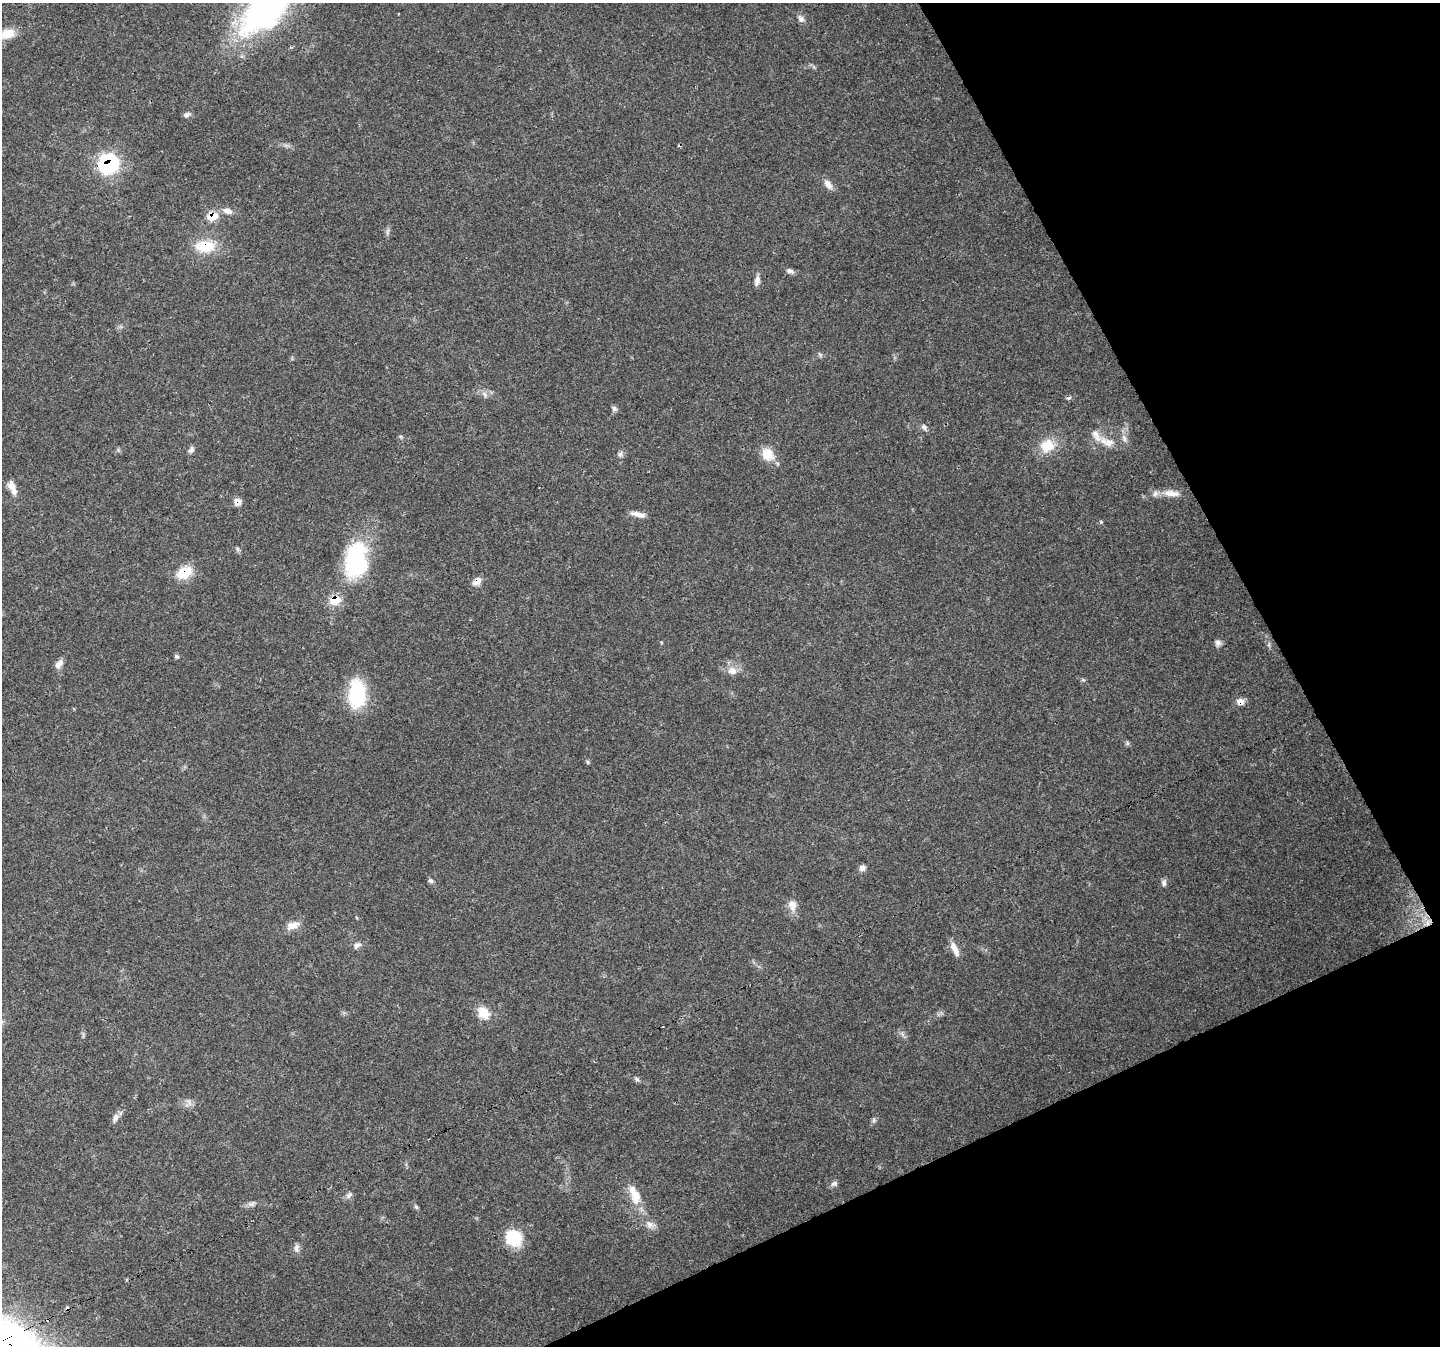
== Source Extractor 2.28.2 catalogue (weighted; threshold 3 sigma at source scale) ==
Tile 12 of 4 x 4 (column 4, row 3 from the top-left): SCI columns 4318-5755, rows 1503-2846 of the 5755 x 5635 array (HDU 1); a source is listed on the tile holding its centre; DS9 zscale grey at full resolution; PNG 1442 x 1348 px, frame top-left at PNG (2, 3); no overlay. Shown black and unused: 22% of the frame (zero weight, under 3 of 4 exposures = <1% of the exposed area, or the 3 px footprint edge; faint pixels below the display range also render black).
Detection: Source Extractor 2.28.2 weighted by HDU 2 'WHT'; one run over the whole footprint, this tile lists its part. Background 0.05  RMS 0.0047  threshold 0.0213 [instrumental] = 3 sigma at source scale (4.5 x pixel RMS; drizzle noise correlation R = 1.50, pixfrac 1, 0.0396/0.0396 arcsec/px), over >= 5 px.
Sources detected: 68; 1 cosmic-ray / hot-pixel residue — not listed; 3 inside a brighter listed object's ellipse — not listed separately; the other 64 listed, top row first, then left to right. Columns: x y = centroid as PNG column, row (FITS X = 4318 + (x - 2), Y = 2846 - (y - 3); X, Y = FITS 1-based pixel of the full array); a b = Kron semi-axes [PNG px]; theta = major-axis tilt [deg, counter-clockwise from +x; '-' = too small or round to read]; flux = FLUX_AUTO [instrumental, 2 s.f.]
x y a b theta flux
265 10 69 35 45 110
801 19 11 8 -56 2
7 34 22 12 17 7.6
187 115 10 6 22 1.4
108 164 10 9 - 110
828 184 14 8 -52 3.3
227 211 13 7 -16 3
212 216 9 8 - 10
205 246 25 15 0 14
790 271 10 6 -23 1.7
757 281 13 7 79 2.3
820 354 8 3 -45 0.7
485 394 9 5 -71 1.4
614 409 8 6 -48 1.3
924 427 8 7 - 1.4
1096 436 23 9 -53 5.1
1124 438 11 5 -72 2.1
1047 446 19 16 29 11
191 450 9 6 60 1.5
620 454 8 6 62 1.4
768 454 15 12 -52 8.7
12 488 19 8 -68 4.5
1173 493 24 9 -3 5.7
237 502 9 8 - 3
638 514 20 6 -13 3.1
1101 522 4 4 - 0.57
237 549 7 4 -71 0.81
356 561 45 28 81 47
184 572 18 13 32 11
477 581 12 7 38 3.5
335 600 9 8 - 12
1218 643 8 8 - 1.9
1269 644 7 4 72 0.81
176 656 6 4 -3 0.85
59 664 13 7 51 2.6
732 671 13 11 -8 4.3
1083 680 6 4 16 0.61
357 694 28 16 89 33
1240 701 10 8 3 3.1
1127 743 7 4 -89 0.73
588 762 6 4 -88 0.64
862 868 8 7 - 1.9
431 881 7 6 - 1.1
1164 883 9 6 -87 1.5
792 906 17 11 -78 4.3
1428 922 14 7 38 3.7
293 925 20 10 16 4.6
357 945 12 8 36 2
955 949 19 7 -64 4.4
483 1013 15 12 -48 8.2
902 1034 7 4 -71 1.1
637 1079 8 5 -37 1
189 1102 11 5 -54 1.8
115 1118 13 7 64 2.3
874 1120 7 5 49 1
834 1183 10 6 20 1.5
349 1195 10 6 53 1.5
636 1196 22 13 83 7.9
251 1204 10 6 21 1.7
416 1207 6 5 - 0.77
650 1225 14 10 -27 3.3
513 1238 19 16 -37 17
296 1248 12 6 84 1.8
10 1346 64 38 -23 290
Overlapping masked pixels (flux is a lower limit): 10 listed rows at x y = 108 164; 212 216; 205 246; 237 502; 184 572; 477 581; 335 600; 1240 701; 1428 922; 10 1346
Isophote crosses this tile's border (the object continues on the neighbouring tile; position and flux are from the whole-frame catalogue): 3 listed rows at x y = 265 10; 7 34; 10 1346